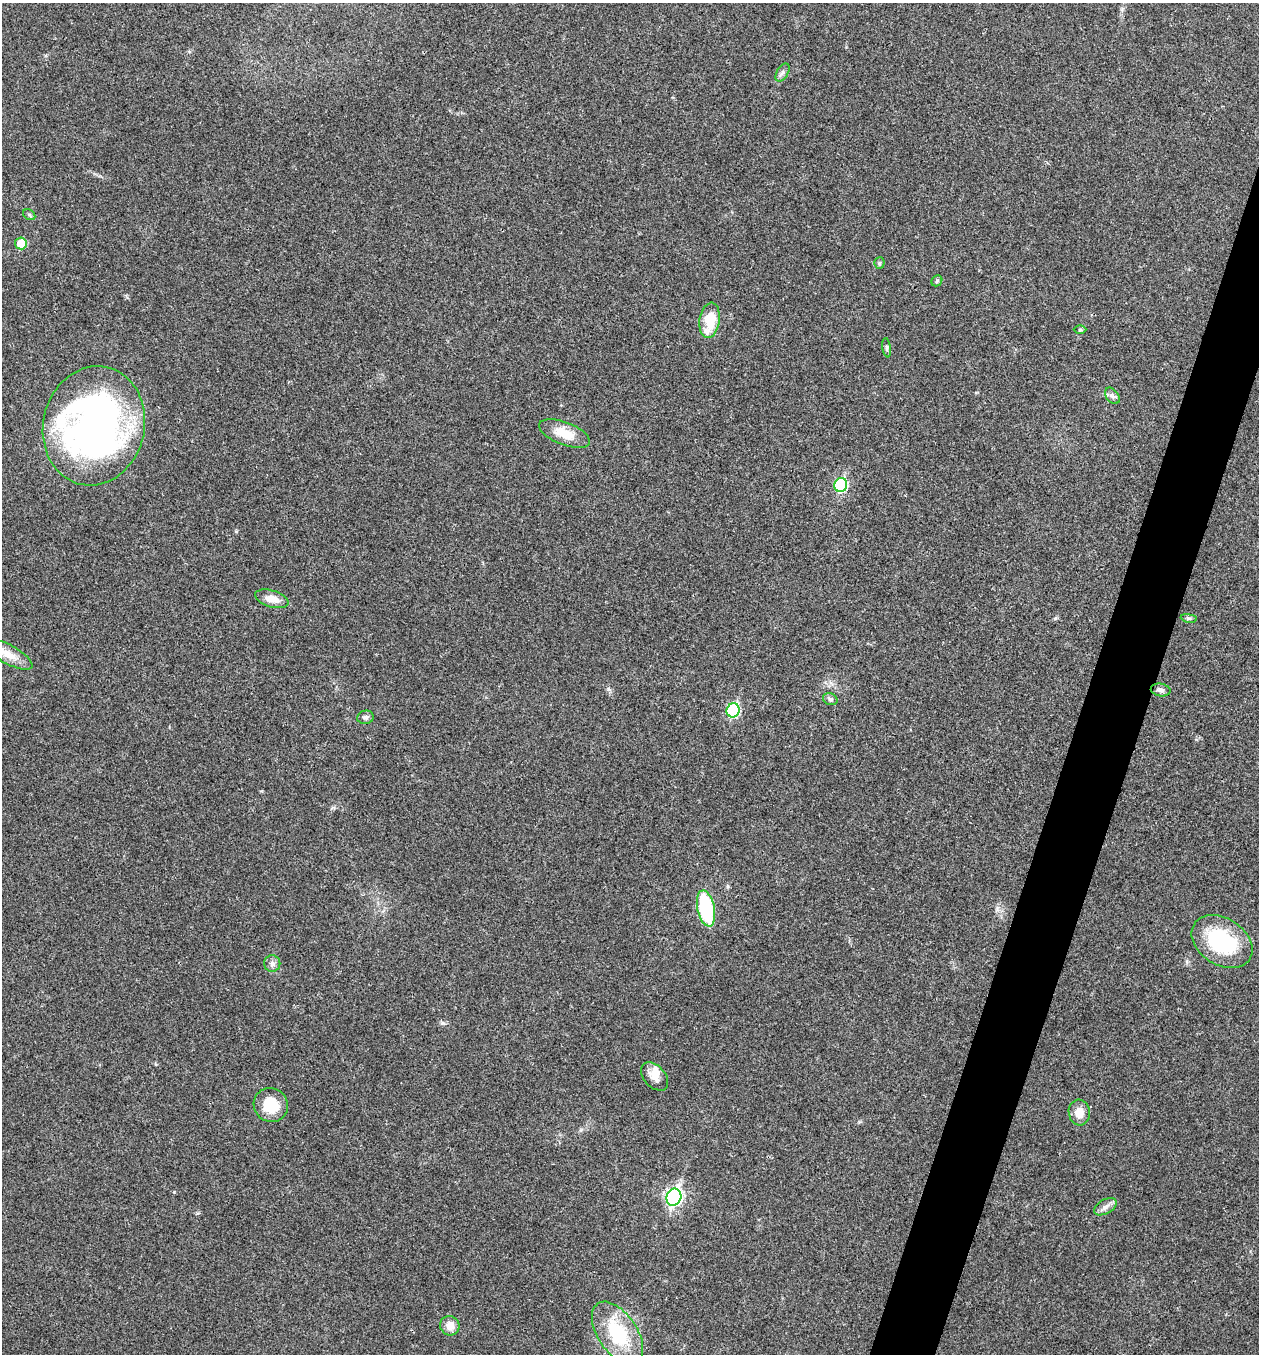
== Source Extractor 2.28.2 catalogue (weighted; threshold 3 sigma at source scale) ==
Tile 10 of 4 x 4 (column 2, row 3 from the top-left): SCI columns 1393-2649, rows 1358-2709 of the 5432 x 5416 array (HDU 1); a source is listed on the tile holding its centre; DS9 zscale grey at full resolution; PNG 1261 x 1356 px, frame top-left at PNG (2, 3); each listed source drawn as its Kron ellipse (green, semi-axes under 4 px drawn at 4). Shown black and unused: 4% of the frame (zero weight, under 3 of 4 exposures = <1% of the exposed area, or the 3 px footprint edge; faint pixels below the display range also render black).
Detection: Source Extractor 2.28.2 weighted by HDU 2 'WHT'; one run over the whole footprint, this tile lists its part. Background 0.0239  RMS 0.0041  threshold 0.0185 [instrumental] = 3 sigma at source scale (4.5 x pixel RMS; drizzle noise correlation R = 1.50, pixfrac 1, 0.05/0.05 arcsec/px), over >= 5 px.
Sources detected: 30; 1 inside a brighter object's white glare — neither listed nor drawn; the other 29 listed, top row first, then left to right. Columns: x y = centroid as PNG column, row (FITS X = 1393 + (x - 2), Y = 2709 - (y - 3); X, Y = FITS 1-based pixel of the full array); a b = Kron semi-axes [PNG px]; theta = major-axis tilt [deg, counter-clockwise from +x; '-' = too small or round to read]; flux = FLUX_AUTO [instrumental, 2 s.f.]
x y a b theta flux
782 72 10 5 59 1.2
29 215 6 5 - 0.7
21 243 6 6 - 7.7
879 263 5 5 - 0.63
937 281 6 5 - 0.59
710 320 18 10 81 13
1080 330 6 4 0 0.56
887 348 10 3 -81 0.72
1112 396 9 6 -52 1.3
94 426 60 51 77 210
565 434 27 11 -21 8.5
841 485 7 6 - 36
272 599 17 8 -16 4.7
1189 618 8 4 -8 0.75
8 654 27 9 -28 5.8
1161 690 10 6 -10 1.4
830 699 7 5 -25 1
733 710 7 6 - 39
365 717 8 6 14 1.2
706 908 18 8 -78 35
1222 942 33 23 -32 33
272 964 8 8 - 1.6
654 1076 17 10 -47 3.8
271 1105 17 16 - 11
1079 1113 13 10 -82 4.4
674 1197 9 7 71 100
1105 1207 12 7 30 2
450 1326 10 9 - 3.9
618 1333 35 19 -56 25
Isophote crosses this tile's border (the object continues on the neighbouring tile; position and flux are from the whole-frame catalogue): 1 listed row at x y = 8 654
Unlisted compact peaks at least as high as the median listed source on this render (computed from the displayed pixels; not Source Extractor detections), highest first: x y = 443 1023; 608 689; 1055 618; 236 531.